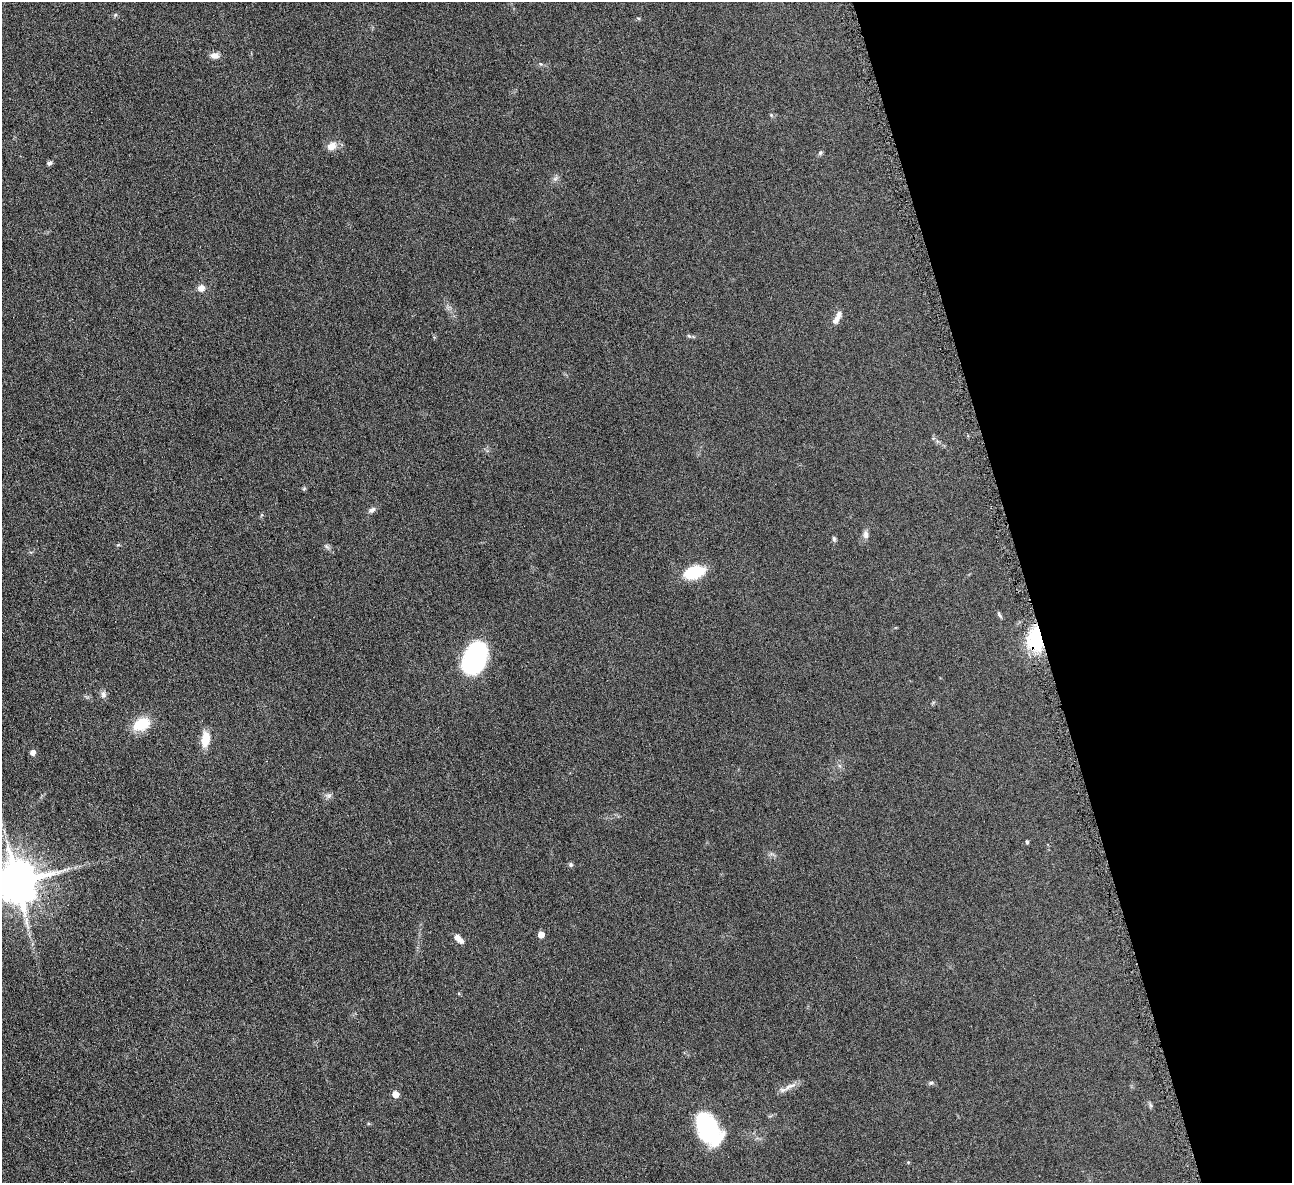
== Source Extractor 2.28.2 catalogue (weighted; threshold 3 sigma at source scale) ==
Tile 12 of 4 x 4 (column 4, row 3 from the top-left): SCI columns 3877-5166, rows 1337-2517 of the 5171 x 5154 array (HDU 1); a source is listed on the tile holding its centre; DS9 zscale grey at full resolution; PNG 1294 x 1185 px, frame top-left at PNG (2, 2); no overlay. Shown black and unused: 20% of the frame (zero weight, under 4 of 8 exposures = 1% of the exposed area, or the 3 px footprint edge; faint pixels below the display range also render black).
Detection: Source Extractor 2.28.2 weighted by HDU 2 'WHT'; one run over the whole footprint, this tile lists its part. Background 0.0978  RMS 0.0094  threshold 0.0383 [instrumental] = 3 sigma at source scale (4.09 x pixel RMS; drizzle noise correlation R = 1.36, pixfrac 0.8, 0.05/0.05 arcsec/px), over >= 5 px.
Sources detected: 33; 1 inside a brighter object's white glare — not listed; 1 inside a brighter listed object's ellipse — not listed separately; the other 31 listed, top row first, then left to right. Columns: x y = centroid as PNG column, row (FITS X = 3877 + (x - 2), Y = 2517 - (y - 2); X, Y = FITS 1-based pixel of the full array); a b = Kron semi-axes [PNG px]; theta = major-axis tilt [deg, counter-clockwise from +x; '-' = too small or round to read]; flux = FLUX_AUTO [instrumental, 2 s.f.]
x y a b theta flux
215 56 11 8 -5 4.1
771 115 4 4 - 0.94
332 146 10 9 - 7.6
820 153 7 5 49 1.5
49 163 6 5 - 1.9
555 179 6 6 - 1.9
201 288 8 7 - 4.9
838 315 16 6 68 4.8
689 336 6 4 -43 1.2
372 510 10 6 30 2.7
866 535 10 7 -82 3.3
834 539 7 5 -75 1.4
694 572 17 10 17 39
999 614 9 3 -57 1.4
1036 639 28 18 85 42
475 658 24 16 68 150
103 694 10 7 87 2.8
141 724 18 12 25 23
205 739 16 9 83 14
33 752 5 5 - 4.9
329 796 7 6 - 2.2
1027 842 4 3 - 1.3
571 865 7 5 -90 1.4
16 882 12 12 - 3300
541 934 5 5 - 9.6
459 939 12 6 -44 5.4
931 1083 6 5 - 1.4
790 1086 18 5 25 5.3
395 1094 5 5 - 11
1150 1105 7 4 -70 1.4
708 1129 29 19 -63 78
Overlapping masked pixels (flux is a lower limit): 1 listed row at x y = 1036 639
Isophote crosses this tile's border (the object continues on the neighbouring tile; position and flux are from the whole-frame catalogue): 1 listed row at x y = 16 882